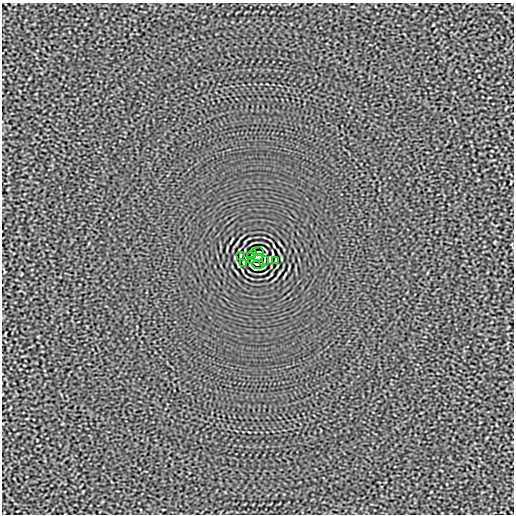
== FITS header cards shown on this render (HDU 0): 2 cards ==
NAXIS1  =                  512
NAXIS2  =                  512

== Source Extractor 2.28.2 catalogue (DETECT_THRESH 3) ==
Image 512 x 512 px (HDU 0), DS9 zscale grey, 1 PNG px = 1 image px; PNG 516 x 516 px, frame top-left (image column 1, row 512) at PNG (2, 3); each listed source drawn as its Kron ellipse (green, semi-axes under 4 px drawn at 4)
Background -2.83e-05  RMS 0.0015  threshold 0.00465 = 3 sigma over >= 5 px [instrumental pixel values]
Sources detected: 9; all 9 listed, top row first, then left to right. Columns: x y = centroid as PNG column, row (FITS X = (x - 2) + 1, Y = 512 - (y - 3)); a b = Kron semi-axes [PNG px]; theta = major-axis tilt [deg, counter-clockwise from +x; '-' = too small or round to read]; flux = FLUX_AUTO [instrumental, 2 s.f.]
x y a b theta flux
258 252 6 2 0 0.15
252 255 5 2 - 0.032
240 256 3 2 - 0.064
258 258 5 4 - 4
276 260 3 2 - 0.064
251 261 3 2 - 0.082
264 261 5 2 - 0.032
244 263 4 2 - 0.087
258 264 6 2 0 0.15